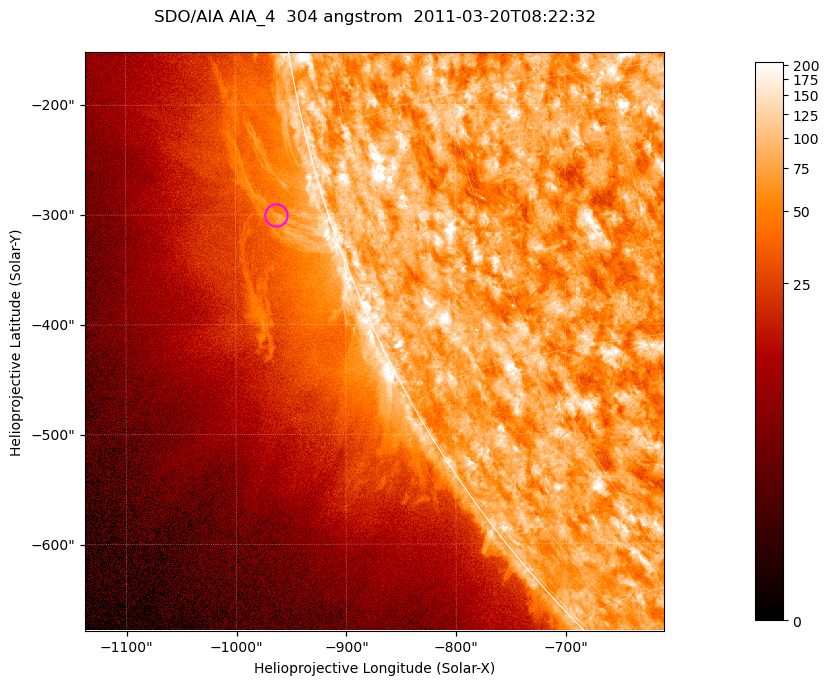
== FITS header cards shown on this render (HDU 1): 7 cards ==
TELESCOP= 'SDO/AIA '           / For AIA: SDO/AIA
INSTRUME= 'AIA_4   '           / For AIA: AIA_ATA1, AIA_ATA2, AIA_ATA3 or AIA_AT
WAVELNTH=                  304 / [angstrom] Wavelength
WAVEUNIT= 'angstrom'           / Wavelength unit: angstrom
DATE-OBS= '2011-03-20T08:22:32.131' / [ISO] Date when observation started; ISO 8
CTYPE1  = 'HPLN-TAN'           / CTYPE1; Typically HPLN
CTYPE2  = 'HPLT-TAN'           / CTYPE2; Typically HPLT

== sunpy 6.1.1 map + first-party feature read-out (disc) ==
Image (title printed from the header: SDO/AIA AIA_4  304 angstrom  2011-03-20T08:22:32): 878 x 878 px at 0.6 arcsec/px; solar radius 964 arcsec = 1605 px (partial field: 4.4% of the solar disc is inside the frame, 46% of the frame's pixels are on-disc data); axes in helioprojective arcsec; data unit not stated in the header (colour bar unlabelled)
Orientation: roll -0.132 deg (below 1 deg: not rotated)
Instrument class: DISC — disc imager (sunpy class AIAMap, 304 A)
Bright regions (active regions / flare kernels): reference = the on-disc median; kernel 7 px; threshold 5 sigma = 122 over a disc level ~75.1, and >= 1.15x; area >= 770 px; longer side >= 11 px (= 6.6 arcsec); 0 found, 0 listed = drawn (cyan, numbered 1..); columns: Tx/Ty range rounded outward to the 2 arcsec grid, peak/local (2 s.f.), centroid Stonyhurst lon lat
Off-limb structures (1.02-1.3 R_sun): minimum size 385 px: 2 found; the strongest spans PA ~100..110 deg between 1.02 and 1.07 R_sun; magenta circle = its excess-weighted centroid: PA ~105 deg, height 1.05 R_sun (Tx ~-962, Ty ~-300 arcsec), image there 1.8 x the reference